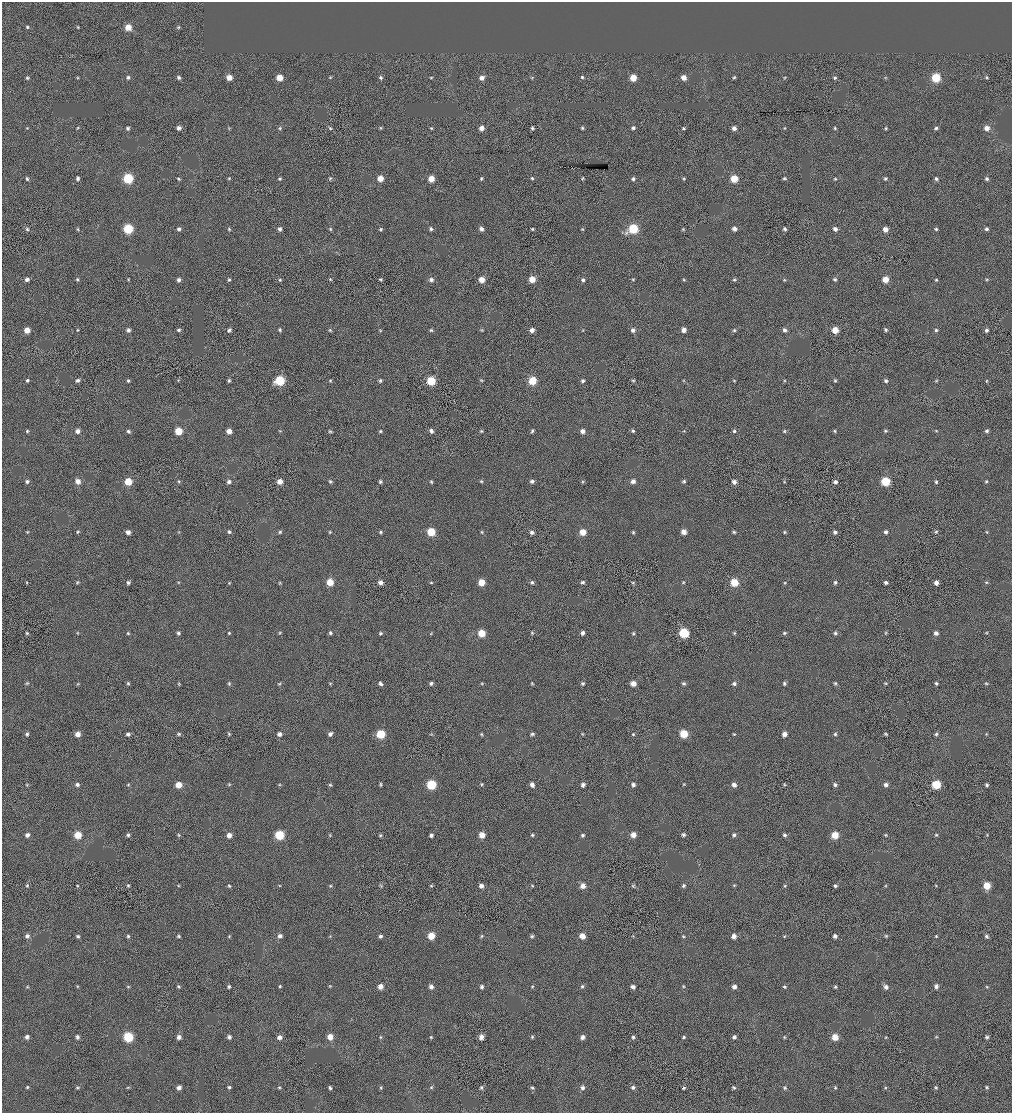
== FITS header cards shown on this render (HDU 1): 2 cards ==
NAXIS1  =                 2020 / BYTES PER ROW
NAXIS2  =                 2222 / NUMBER OF ROWS

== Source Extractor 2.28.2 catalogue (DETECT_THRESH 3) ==
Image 2020 x 2222 px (HDU 1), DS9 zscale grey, zoomed out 1/2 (1 PNG px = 2 x 2 image px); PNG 1014 x 1115 px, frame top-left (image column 1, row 2222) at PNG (2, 2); no overlay
Background -3.16e-04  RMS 0.053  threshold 0.158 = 3 sigma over >= 5 px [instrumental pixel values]
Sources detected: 424; all 424 listed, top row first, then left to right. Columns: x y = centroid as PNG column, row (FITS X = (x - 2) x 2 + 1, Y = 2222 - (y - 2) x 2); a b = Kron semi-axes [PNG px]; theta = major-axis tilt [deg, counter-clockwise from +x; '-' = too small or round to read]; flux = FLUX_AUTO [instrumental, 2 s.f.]
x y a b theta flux
27 27 4 4 - 16
78 27 4 3 - 11
128 27 5 4 - 160
178 27 5 3 - 13
78 77 4 3 - 10
128 77 4 4 - 28
229 77 4 4 - 120
330 77 4 4 - 12
431 77 4 3 - 11
582 77 4 4 - 19
684 77 5 4 - 82
734 77 5 4 - 16
986 77 4 4 - 14
27 78 5 4 - 16
179 78 5 4 - 25
279 78 4 4 - 180
381 78 5 4 - 21
482 78 5 4 - 64
532 78 4 3 - 8.8
633 78 4 4 - 190
784 78 4 3 - 9.8
835 78 5 4 - 19
885 78 4 4 - 11
936 78 5 5 - 490
27 128 4 3 - 10
77 128 4 3 - 9.9
128 128 5 4 - 21
179 128 4 4 - 44
229 128 4 3 - 10
280 128 4 4 - 16
330 128 5 3 - 13
381 128 4 4 - 12
431 128 4 4 - 12
481 128 4 4 - 76
532 128 4 3 - 19
582 128 4 3 - 16
633 128 4 4 - 27
684 128 4 3 - 14
734 128 4 4 - 49
785 128 4 3 - 10
835 128 4 4 - 15
886 128 4 4 - 14
936 128 4 4 - 20
987 128 5 4 - 73
78 178 4 4 - 30
128 178 5 5 - 700
229 178 4 4 - 13
330 178 4 4 - 14
380 178 5 4 - 130
481 178 5 4 - 15
532 178 4 4 - 17
583 178 5 4 - 13
784 178 5 4 - 16
27 179 5 4 - 21
178 179 4 4 - 16
279 179 4 4 - 18
431 179 5 5 - 150
633 179 5 4 - 23
684 179 4 4 - 14
734 179 5 5 - 260
835 179 4 3 - 13
885 179 5 4 - 17
936 179 5 4 - 25
987 179 5 5 - 22
27 229 5 4 - 17
77 229 4 4 - 11
128 229 5 5 - 650
179 229 4 4 - 27
229 229 5 4 - 15
280 229 4 4 - 34
330 229 4 3 - 12
381 229 4 4 - 18
431 229 4 4 - 22
481 229 5 4 - 41
532 229 4 4 - 16
582 229 4 4 - 12
633 229 6 5 - 600
683 229 5 3 - 11
734 229 5 4 - 48
785 229 5 4 - 26
835 229 5 5 - 42
885 229 4 4 - 90
936 229 4 4 - 20
986 229 4 4 - 26
27 279 4 4 - 32
77 279 5 4 - 17
128 279 4 4 - 11
330 279 4 4 - 13
380 279 4 3 - 15
532 279 4 4 - 170
684 279 4 4 - 12
835 279 5 4 - 20
885 279 4 4 - 150
987 279 4 4 - 12
179 280 5 4 - 34
229 280 5 4 - 17
280 280 4 4 - 17
431 280 5 5 - 31
482 280 5 4 - 110
583 280 4 4 - 26
633 280 4 4 - 14
734 280 5 4 - 17
784 280 4 3 - 12
936 280 4 4 - 15
27 330 4 4 - 130
77 330 4 4 - 13
128 330 4 4 - 37
178 330 4 4 - 22
229 330 6 4 50 25
280 330 4 4 - 18
330 330 5 3 - 13
380 330 5 3 - 11
431 330 5 4 - 17
482 330 4 4 - 12
532 330 5 4 - 55
583 330 4 3 - 9.2
633 330 5 5 - 32
684 330 4 4 - 71
734 330 4 4 - 15
784 330 5 5 - 34
835 330 5 4 - 160
885 330 5 4 - 20
936 330 5 4 - 18
987 330 4 4 - 28
27 380 4 4 - 19
77 380 5 4 - 25
128 380 4 3 - 19
178 380 4 3 - 9.6
229 380 4 4 - 18
330 380 4 4 - 13
481 380 4 4 - 13
633 380 4 4 - 15
734 380 4 3 - 11
280 381 6 5 - 540
380 381 4 4 - 22
431 381 5 5 - 380
532 381 5 5 - 330
583 381 5 4 - 23
683 381 4 3 - 10
785 381 4 4 - 11
835 381 4 4 - 17
886 381 4 4 - 25
936 381 4 4 - 12
986 381 4 4 - 10
27 431 5 4 - 17
77 431 5 4 - 49
128 431 5 4 - 25
178 431 5 5 - 260
229 431 4 4 - 92
280 431 5 3 - 11
330 431 4 4 - 15
380 431 4 4 - 16
431 431 5 4 - 37
481 431 5 3 - 14
532 431 5 4 - 20
582 431 5 5 - 52
633 431 4 4 - 20
684 431 4 3 - 9.7
734 431 4 4 - 18
784 431 4 3 - 14
835 431 4 4 - 14
885 431 4 4 - 15
936 431 4 3 - 11
987 431 5 4 - 24
27 481 5 4 - 25
78 481 5 5 - 80
128 481 5 4 - 250
280 481 4 4 - 99
330 481 5 4 - 19
481 481 5 4 - 14
532 481 5 4 - 29
582 481 4 4 - 14
633 481 4 4 - 54
684 481 5 4 - 18
784 481 4 4 - 14
885 481 5 5 - 450
986 481 4 4 - 15
179 482 5 4 - 14
229 482 5 5 - 36
380 482 4 4 - 23
431 482 4 4 - 15
734 482 5 4 - 46
835 482 4 4 - 35
936 482 4 4 - 19
27 532 4 3 - 11
78 532 4 4 - 13
128 532 4 4 - 51
179 532 4 4 - 11
229 532 4 4 - 20
280 532 4 4 - 17
330 532 4 4 - 13
381 532 4 4 - 16
431 532 5 5 - 370
482 532 4 4 - 11
532 532 5 4 - 34
583 532 4 4 - 170
633 532 4 4 - 16
683 532 5 4 - 94
734 532 4 4 - 17
785 532 4 4 - 14
835 532 4 4 - 28
886 532 4 4 - 31
936 532 4 4 - 15
987 532 4 4 - 11
77 582 4 4 - 12
178 582 4 4 - 12
330 582 5 5 - 200
381 582 4 4 - 58
431 582 4 4 - 14
481 582 5 4 - 190
532 582 5 4 - 24
582 582 5 4 - 21
633 582 4 4 - 11
683 582 4 4 - 13
835 582 4 4 - 20
886 582 4 4 - 29
986 582 5 3 - 12
27 583 4 3 - 10
128 583 4 4 - 23
229 583 4 4 - 10
280 583 5 4 - 12
734 583 5 5 - 290
785 583 4 4 - 11
936 583 5 5 - 48
27 633 5 4 - 13
77 633 5 3 - 10
128 633 4 4 - 16
178 633 4 4 - 26
229 633 4 4 - 15
279 633 4 4 - 13
330 633 5 4 - 22
381 633 4 4 - 19
482 633 5 4 - 230
532 633 4 4 - 14
582 633 4 4 - 38
633 633 4 4 - 15
684 633 5 5 - 620
734 633 4 3 - 12
784 633 5 4 - 17
835 633 4 4 - 21
886 633 5 4 - 14
936 633 5 4 - 42
986 633 4 3 - 9.6
431 634 4 4 - 9.8
27 683 5 4 - 14
78 683 5 3 - 10
128 683 4 4 - 15
330 683 4 4 - 9.9
431 683 5 4 - 24
482 683 4 4 - 13
532 683 4 3 - 11
582 683 4 4 - 20
633 683 5 4 - 97
683 683 5 4 - 20
784 683 5 4 - 21
835 683 4 4 - 16
885 683 4 3 - 12
936 683 4 4 - 21
986 683 5 3 - 12
179 684 5 4 - 12
229 684 5 3 - 14
279 684 5 3 - 13
380 684 5 3 - 31
734 684 5 4 - 30
27 734 4 4 - 22
78 734 4 4 - 88
128 734 5 4 - 32
179 734 5 4 - 17
229 734 5 3 - 14
279 734 4 4 - 44
330 734 5 4 - 35
381 734 5 5 - 450
431 734 4 4 - 11
481 734 4 4 - 12
532 734 5 4 - 21
583 734 4 3 - 11
633 734 4 4 - 15
684 734 5 5 - 370
734 734 4 3 - 11
784 734 4 4 - 66
835 734 4 4 - 18
886 734 4 3 - 15
936 734 5 4 - 20
986 734 4 3 - 10
229 784 4 3 - 10
380 784 5 3 - 14
481 784 4 4 - 12
684 784 4 3 - 10
27 785 4 3 - 11
77 785 4 4 - 36
128 785 5 4 - 12
179 785 5 4 - 160
280 785 4 3 - 9.9
330 785 4 3 - 14
431 785 5 5 - 610
532 785 5 4 - 54
583 785 4 4 - 38
633 785 4 4 - 38
734 785 5 4 - 50
785 785 5 3 - 13
835 785 5 4 - 26
886 785 5 4 - 39
936 785 5 5 - 460
987 785 4 4 - 20
27 835 5 4 - 36
78 835 5 5 - 260
128 835 4 4 - 21
179 835 6 4 -70 14
229 835 4 4 - 80
279 835 5 5 - 560
330 835 4 4 - 10
380 835 4 4 - 14
431 835 4 4 - 28
482 835 5 5 - 110
532 835 5 4 - 18
582 835 5 4 - 21
633 835 5 4 - 91
683 835 5 4 - 23
734 835 5 4 - 25
785 835 4 4 - 23
835 835 5 5 - 210
886 835 4 4 - 12
936 835 4 4 - 15
987 835 4 3 - 9.8
128 885 4 3 - 14
381 885 5 4 - 14
532 885 4 4 - 12
734 885 5 3 - 12
936 885 4 3 - 10
27 886 5 4 - 17
77 886 4 3 - 11
178 886 4 4 - 10
229 886 5 4 - 15
280 886 4 4 - 11
330 886 4 4 - 13
431 886 4 3 - 11
481 886 4 4 - 50
583 886 5 4 - 99
633 886 4 3 - 14
683 886 5 4 - 24
785 886 5 4 - 14
835 886 4 3 - 21
886 886 4 4 - 11
987 886 5 5 - 230
27 936 5 4 - 39
78 936 4 3 - 24
128 936 4 4 - 16
179 936 4 4 - 17
229 936 4 4 - 12
280 936 4 4 - 40
330 936 4 4 - 11
380 936 5 4 - 28
431 936 4 4 - 240
481 936 5 3 - 14
532 936 5 4 - 20
582 936 4 4 - 120
633 936 4 3 - 9.4
683 936 4 4 - 12
734 936 4 4 - 73
784 936 4 3 - 11
835 936 5 4 - 34
886 936 4 4 - 13
936 936 4 4 - 13
986 936 4 4 - 22
77 986 4 4 - 11
128 986 4 4 - 12
229 986 4 4 - 21
280 986 4 4 - 15
330 986 4 4 - 11
380 986 5 4 - 76
532 986 4 4 - 14
582 986 5 4 - 18
683 986 4 4 - 11
936 986 5 4 - 36
27 987 4 4 - 10
178 987 4 4 - 17
431 987 5 5 - 47
482 987 5 4 - 26
633 987 4 4 - 42
734 987 5 4 - 49
784 987 5 4 - 18
835 987 4 4 - 17
886 987 5 5 - 49
987 987 4 3 - 11
27 1037 4 4 - 46
77 1037 5 5 - 28
128 1037 5 5 - 690
179 1037 4 4 - 53
229 1037 4 4 - 31
279 1037 4 4 - 60
330 1037 5 5 - 130
380 1037 4 4 - 12
431 1037 4 4 - 13
481 1037 5 5 - 64
532 1037 5 4 - 17
582 1037 5 5 - 44
633 1037 5 5 - 20
684 1037 5 4 - 18
734 1037 5 4 - 33
784 1037 4 3 - 11
835 1037 5 4 - 170
886 1037 4 3 - 9.2
936 1037 5 4 - 13
987 1037 4 4 - 21
27 1087 4 4 - 14
128 1087 5 3 - 11
229 1087 5 4 - 21
279 1087 4 4 - 14
431 1087 4 4 - 13
633 1087 5 4 - 26
987 1087 4 4 - 14
77 1088 4 4 - 12
179 1088 5 4 - 47
330 1088 4 3 - 22
381 1088 5 4 - 15
481 1088 4 4 - 21
532 1088 6 4 -19 18
582 1088 5 5 - 38
684 1088 4 3 - 16
734 1088 4 4 - 18
785 1088 5 4 - 18
835 1088 5 4 - 15
885 1088 5 4 - 12
936 1088 5 4 - 18